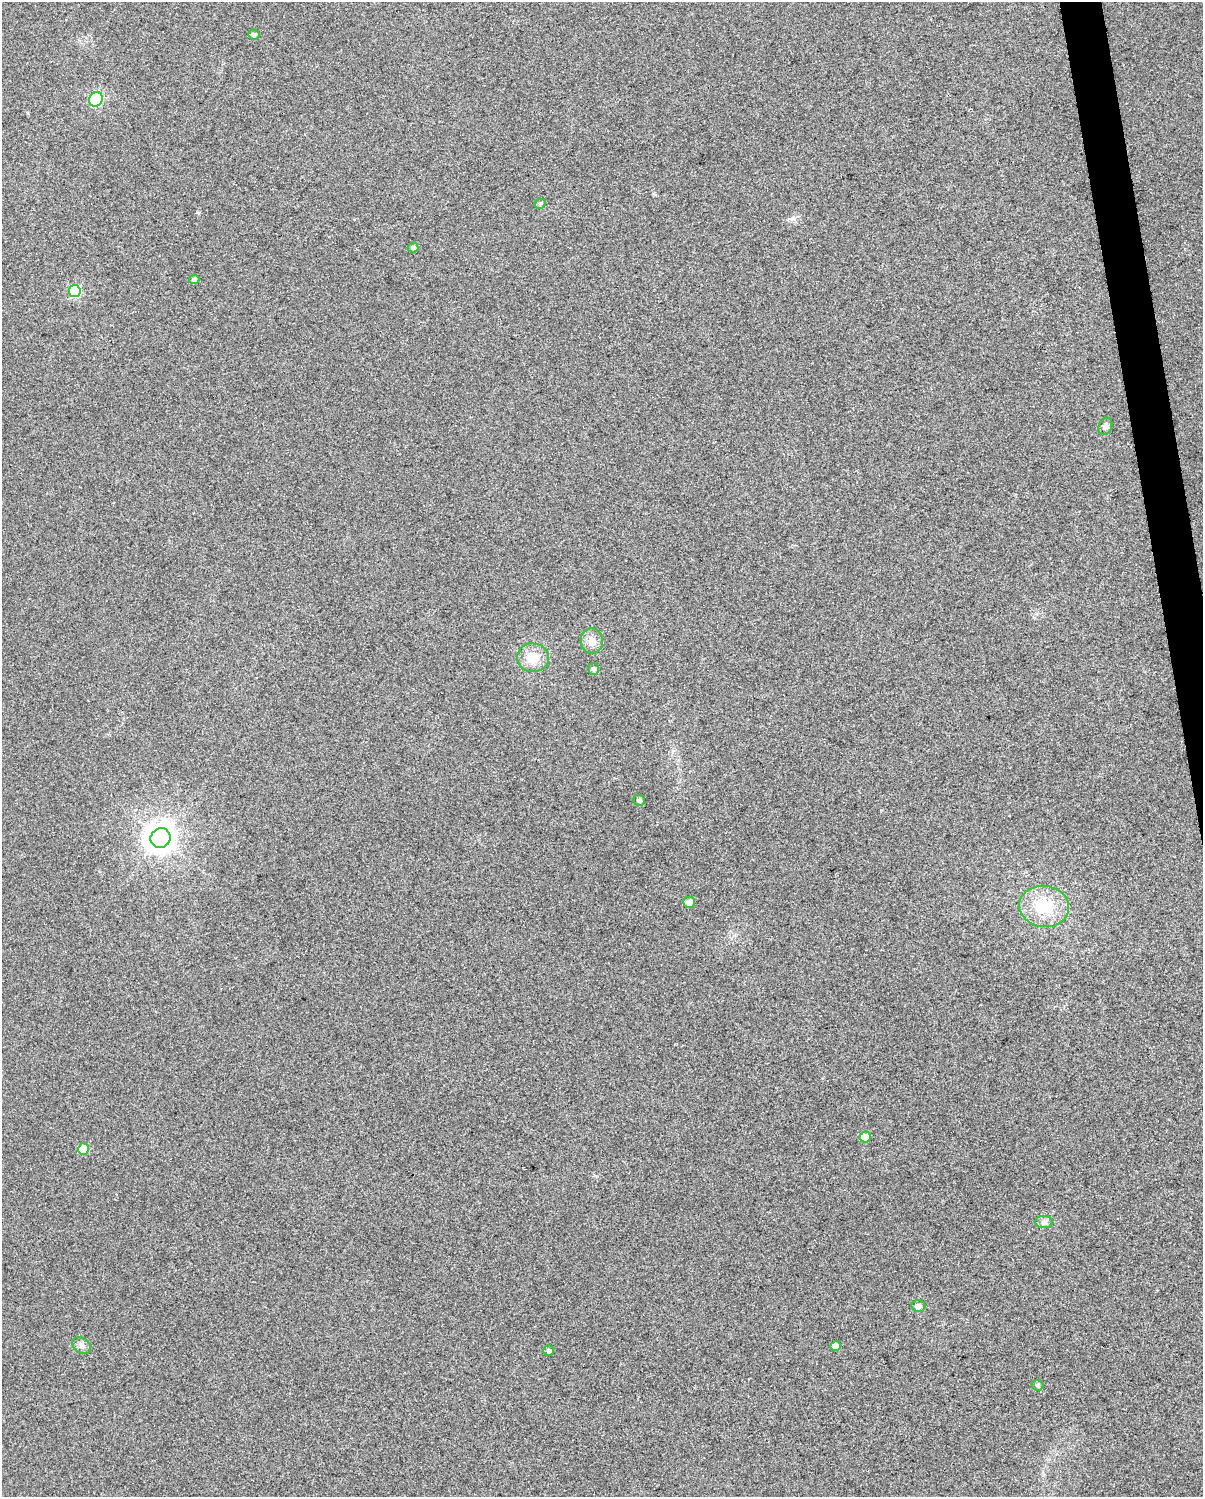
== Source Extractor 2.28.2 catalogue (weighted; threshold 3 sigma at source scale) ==
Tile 6 of 4 x 3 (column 2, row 2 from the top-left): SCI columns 1202-2402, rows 1516-3010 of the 4804 x 4570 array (HDU 1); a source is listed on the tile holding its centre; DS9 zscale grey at full resolution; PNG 1205 x 1499 px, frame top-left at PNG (2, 2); each listed source drawn as its Kron ellipse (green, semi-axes under 4 px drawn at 4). Shown black and unused: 2% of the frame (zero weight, under 3 of 5 exposures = <1% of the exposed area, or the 3 px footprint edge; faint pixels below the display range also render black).
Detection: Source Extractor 2.28.2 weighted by HDU 2 'WHT'; one run over the whole footprint, this tile lists its part. Background 0.0255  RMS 0.035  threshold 0.156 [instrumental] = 3 sigma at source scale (4.5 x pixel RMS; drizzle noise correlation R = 1.50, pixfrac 1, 0.0396/0.0396 arcsec/px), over >= 5 px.
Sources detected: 22; all 22 listed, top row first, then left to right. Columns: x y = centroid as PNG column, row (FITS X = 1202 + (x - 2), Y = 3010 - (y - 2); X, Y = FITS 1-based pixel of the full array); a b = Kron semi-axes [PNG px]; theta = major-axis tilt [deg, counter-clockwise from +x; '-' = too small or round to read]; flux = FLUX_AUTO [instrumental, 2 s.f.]
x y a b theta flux
254 35 5 5 - 10
96 99 7 6 - 150
540 204 5 5 - 5.4
413 247 5 5 - 7.3
194 279 5 4 - 8.6
75 291 6 6 - 230
1105 426 9 6 67 9.8
592 641 12 11 - 27
533 658 16 14 -5 59
593 669 6 5 - 9.2
639 800 6 5 - 8.3
160 838 10 9 - 3500
689 902 6 5 - 23
1044 906 25 20 -7 130
865 1137 5 5 - 52
83 1149 5 5 - 110
1044 1222 9 6 0 11
918 1306 7 6 - 15
82 1346 10 7 -33 13
836 1346 5 5 - 30
549 1351 5 5 - 8.1
1038 1385 6 5 - 6.1